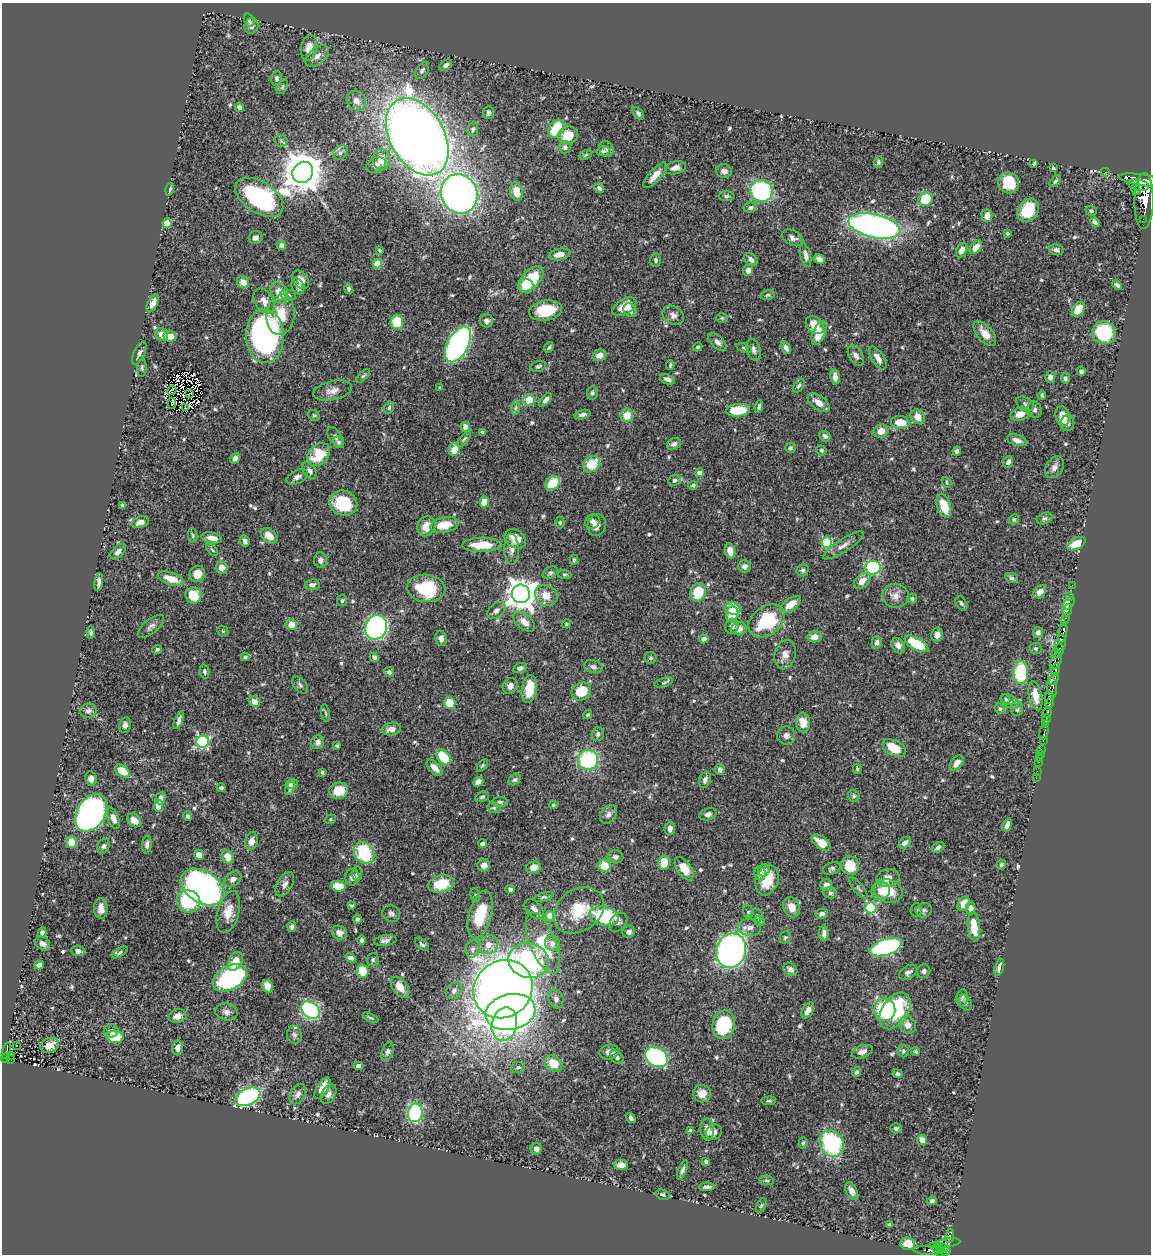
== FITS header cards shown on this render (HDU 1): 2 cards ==
NAXIS1  =                 1149
NAXIS2  =                 1252

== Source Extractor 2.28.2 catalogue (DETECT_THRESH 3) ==
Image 1149 x 1252 px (HDU 1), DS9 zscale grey, 1 PNG px = 1 image px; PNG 1153 x 1256 px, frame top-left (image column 1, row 1252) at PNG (2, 3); each listed source drawn as its Kron ellipse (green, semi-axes under 4 px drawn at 4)
Background 0.444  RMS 0.014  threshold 0.0428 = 3 sigma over >= 5 px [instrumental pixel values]
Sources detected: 617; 2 with non-positive FLUX_AUTO (blend fragments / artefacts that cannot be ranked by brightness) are neither listed nor drawn; of the other 615, the 500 brightest by FLUX_AUTO listed and drawn (115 fainter detections omitted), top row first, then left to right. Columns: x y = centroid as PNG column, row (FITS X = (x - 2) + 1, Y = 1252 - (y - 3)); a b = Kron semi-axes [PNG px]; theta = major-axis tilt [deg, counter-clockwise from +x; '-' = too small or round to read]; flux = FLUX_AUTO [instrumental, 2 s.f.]
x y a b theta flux
249 20 7 5 -71 2
251 26 8 7 - 4.4
309 48 13 8 81 12
317 56 13 8 40 5.9
446 65 7 4 33 3.4
422 70 9 6 57 2.9
277 78 7 5 85 2.1
282 87 8 5 61 1.8
357 101 10 9 - 7.9
239 107 5 4 - 2.6
489 113 6 5 - 3.5
638 113 7 4 -51 2.5
473 129 7 5 82 2.6
556 129 9 7 54 49
568 136 10 9 - 17
417 137 42 27 -60 1500
281 141 6 6 - 1.7
565 147 6 6 - 3.4
606 149 8 7 - 3
603 151 6 5 - 2
340 153 8 6 45 3.1
586 155 6 4 22 1.5
381 159 10 8 -87 14
878 162 6 4 86 1.8
1034 164 4 3 - 1.5
376 165 10 7 25 4.1
675 168 10 6 13 6.6
1053 168 4 3 - 1.5
724 171 8 7 - 5.2
303 172 11 10 - 3500
1105 172 4 3 - 6.1
655 175 16 6 49 10
1143 180 24 5 -9 2200
1055 181 7 4 47 2.1
1009 183 11 10 - 28
1139 185 10 5 -11 1300
599 188 5 5 - 3
170 189 6 4 73 2.1
1136 190 5 3 - 260
761 191 11 11 - 110
516 192 9 6 -79 14
459 194 20 18 -64 510
727 196 8 5 0 2
259 197 27 15 -33 120
925 199 7 6 - 34
1144 201 28 9 89 3100
750 208 7 5 10 2.9
1028 210 13 10 54 28
1091 211 6 5 - 2.1
987 216 6 5 - 7.5
1143 219 2 2 - 5.1
1095 222 5 4 - 3
167 223 4 4 - 34
874 226 26 12 -13 350
1007 233 3 3 - 1.7
256 238 7 6 - 3.8
793 238 11 7 -28 4.5
281 245 5 4 - 3.5
976 247 8 5 52 8.8
379 250 3 3 - 1.6
962 250 8 5 61 6.3
1056 250 7 5 -12 3.2
559 254 11 6 10 8
805 255 12 5 -77 4.8
819 259 6 4 -28 4.3
656 260 7 5 90 2.2
751 260 7 5 -41 4.2
377 264 4 4 - 29
748 270 5 5 - 4.8
531 279 15 8 47 49
301 280 10 7 -53 7
243 282 6 6 - 6.5
1117 285 5 3 - 2.5
298 286 8 6 -69 3.7
526 286 7 7 - 12
348 289 5 4 - 2.2
279 293 11 8 -66 14
288 295 8 5 -10 2.3
768 295 7 4 11 1.7
264 301 13 9 -57 6.6
153 303 10 5 62 7.2
624 307 13 7 31 17
1078 309 8 5 55 18
630 310 7 6 - 3.9
546 311 16 10 9 33
281 315 20 14 83 26
673 315 11 8 -35 5.1
722 318 6 5 - 1.5
486 321 7 6 - 3.7
397 322 7 6 - 28
815 325 10 7 -44 16
819 333 12 6 68 19
1104 333 11 11 - 69
985 334 15 7 -50 11
162 335 6 6 - 8.1
170 336 6 5 - 9.8
265 336 27 19 -88 250
717 342 11 6 -45 4.3
458 344 19 10 62 280
549 347 6 4 50 1.5
698 347 5 4 - 1.8
744 348 8 4 -19 1.8
786 348 6 4 -63 3.5
754 350 11 6 -73 4.3
139 353 12 5 64 3.7
599 355 7 5 15 6.6
856 356 11 6 -59 4.1
878 358 13 6 -57 6.7
670 365 4 3 - 1.5
538 366 8 5 16 2.2
142 368 9 4 87 1.9
1081 371 5 4 - 3.2
363 376 9 4 45 1.7
835 377 7 4 -82 6.1
1050 377 5 5 - 3.8
1065 378 5 4 - 2.3
667 379 8 4 -24 4.1
799 386 7 5 57 2.2
440 388 4 3 - 1.7
172 390 5 2 - 2.2
333 391 19 9 14 8.6
190 393 4 2 - 2
592 393 6 5 - 2
1042 395 4 3 - 1.8
529 400 6 5 - 18
545 400 8 4 49 4.1
172 403 5 2 - 1.6
819 403 12 7 -36 9.5
1025 404 10 6 -31 2.8
185 407 2 2 - 2.1
759 407 6 4 83 2.2
389 408 6 5 - 2.2
515 408 6 4 89 1.9
738 410 12 6 5 31
1035 410 8 7 - 3.1
582 414 8 4 13 3.5
1020 414 9 6 17 11
314 415 6 5 - 1.4
627 415 7 6 - 15
1063 416 10 6 -79 12
918 417 8 6 -47 9.3
900 422 9 6 -5 18
1067 423 8 7 - 4.2
465 427 5 4 - 5.6
881 431 7 6 - 8.8
482 432 4 3 - 1.5
825 436 6 5 - 2.8
335 437 11 6 -55 3.1
464 439 9 4 50 1.9
1017 440 10 5 -19 4.8
339 442 6 5 - 2.4
674 444 7 5 30 3.6
790 448 5 5 - 1.8
454 450 6 5 - 14
821 450 5 5 - 1.6
957 451 4 4 - 2.8
319 454 13 9 47 33
235 458 5 4 - 3.6
1008 462 6 5 - 4.2
592 464 9 7 40 23
1054 467 12 8 58 5.1
310 471 9 6 -57 4
699 473 4 4 - 7.4
297 477 11 6 27 4.4
674 480 6 5 - 2.4
947 482 5 4 - 1.4
553 483 8 6 43 28
693 485 5 4 - 1.7
484 502 5 4 - 12
343 503 14 12 -23 46
122 506 4 3 - 1.9
944 506 12 7 -72 21
1045 518 8 5 23 2.4
1014 519 5 4 - 2
593 521 7 7 - 3.6
140 522 9 5 20 6.8
560 522 6 4 -89 1.5
444 525 14 7 11 19
597 525 11 9 77 6.9
426 526 10 9 - 11
193 535 7 4 -83 1.7
269 536 9 6 -40 10
212 538 10 5 -11 8.4
515 539 11 8 -37 13
245 541 6 4 -71 3.7
827 543 5 5 - 69
1076 544 10 5 26 17
482 545 19 7 1 27
843 545 24 6 32 6.6
512 549 15 7 -89 6.4
212 550 7 4 -46 1.5
730 551 8 5 -78 9
118 552 9 5 47 4.3
320 560 7 6 - 3.9
574 560 5 4 - 1.9
744 566 6 6 - 3.8
222 567 6 6 - 8.9
873 568 7 7 - 100
803 570 6 5 - 2.3
550 573 8 5 31 2.3
197 574 8 7 - 10
564 574 7 4 -5 1.6
1012 578 7 4 -21 2.1
171 579 13 6 -19 16
862 581 9 6 42 9.1
99 582 9 4 81 4.4
312 585 7 5 7 3.2
1072 585 2 2 - 7.3
426 588 19 13 -7 59
698 592 9 7 70 31
1040 592 7 5 46 7.2
521 594 9 9 - 1600
193 595 8 8 - 25
546 595 12 10 -32 14
895 596 13 11 -6 8
1070 596 2 2 - 8.6
912 598 5 5 - 1.8
342 600 6 5 - 2
961 603 8 5 -58 1.9
1069 603 7 4 51 35
791 604 12 6 35 14
733 608 7 6 - 26
496 610 10 6 39 3.8
1068 610 6 3 75 39
732 614 8 6 75 28
1065 619 6 3 70 41
767 621 20 14 36 62
524 622 13 7 -40 8.8
566 624 4 4 - 1.5
291 625 6 5 - 12
151 626 16 7 39 4.4
732 626 7 6 - 4
376 627 12 10 67 250
739 629 8 6 9 7.2
223 631 6 5 - 1.4
91 632 6 4 -86 2
1038 632 5 5 - 3.3
1063 632 10 4 77 710
937 635 7 5 79 6
814 637 7 5 7 9
441 638 8 5 -79 5.5
704 639 5 4 - 4.3
877 642 6 5 - 3.1
1061 643 8 5 76 570
916 644 13 6 -30 44
898 646 8 6 -57 5
1036 648 6 5 - 1.8
157 649 5 4 - 2
1060 649 5 3 - 150
1055 653 3 2 - 59
785 655 15 10 75 7.6
245 657 4 3 - 1.9
374 657 5 4 - 3.8
651 658 6 6 - 1.9
1056 661 9 5 62 240
593 667 9 6 -14 3.5
520 668 6 5 - 3.3
1056 670 6 4 75 350
204 671 7 4 -78 2.3
389 672 5 5 - 2.4
1021 672 12 7 89 66
1054 679 7 4 63 210
664 683 9 4 17 1.9
300 685 10 6 -50 2.5
510 686 8 7 - 6
1052 687 10 5 -83 260
529 689 14 7 81 23
581 691 10 8 30 27
1035 696 15 6 -79 12
1050 697 6 4 -84 780
1006 699 5 4 - 1.7
1010 701 10 6 -30 3.1
254 702 6 5 - 7.4
450 703 6 5 - 26
1050 703 4 3 - 260
1000 709 5 5 - 1.9
1017 709 7 6 - 3.4
88 711 8 7 - 3.9
326 713 9 3 -78 1.6
1047 713 5 4 - 350
588 715 4 3 - 1.5
1047 719 5 3 - 370
179 720 9 3 70 3.6
803 722 10 7 -85 12
1046 724 4 3 - 270
125 725 8 6 80 3.6
391 729 10 6 9 6.5
1044 732 7 3 77 130
598 734 7 6 - 2.6
786 735 9 9 - 4.5
1043 740 3 2 - 75
203 742 6 6 - 140
317 742 7 6 - 3.8
337 746 4 4 - 1.6
894 748 12 7 -28 20
1041 749 3 2 - 22
1040 754 2 2 - 5.4
443 757 9 6 -50 40
1039 759 2 2 - 8
588 760 10 10 - 86
1039 762 3 2 - 3.7
957 763 9 5 53 6.7
482 765 7 4 52 1.4
435 768 10 5 -45 7.6
720 769 6 5 - 3.1
857 769 5 4 - 1.5
122 771 8 5 -34 20
1037 771 2 2 - 5.8
322 772 3 3 - 1.5
1036 778 2 2 - 4.2
91 779 7 5 -80 3.8
515 780 6 5 - 1.8
705 780 8 5 70 3.4
478 782 5 4 - 8.1
292 784 6 4 14 3.3
221 788 4 3 - 2.2
290 788 7 4 66 2.4
339 791 9 8 - 23
854 796 6 5 - 1.8
482 797 7 4 24 2
160 798 6 5 - 4.9
500 802 8 5 2 2.3
553 805 4 4 - 1.4
158 806 5 4 - 15
494 808 7 5 -8 1.8
91 813 20 14 59 400
608 814 10 7 54 4.3
708 814 9 5 19 3.6
188 816 5 4 - 2.8
113 818 11 5 -68 7.3
330 819 5 5 - 1.5
134 820 8 6 -46 9.3
1007 825 7 4 66 5.4
670 828 6 5 - 4.7
251 841 9 6 76 7.7
71 842 6 5 - 18
482 843 4 3 - 3.1
821 843 11 6 -36 13
905 843 7 5 39 5.9
147 845 9 5 85 3.6
103 846 7 5 64 2.4
938 847 7 4 32 2.5
364 853 12 9 -55 62
199 855 5 4 - 8.9
228 857 7 5 -64 11
615 857 8 6 -12 3.6
664 863 7 6 - 21
484 865 6 6 - 5.6
850 865 9 8 - 24
1001 865 5 5 - 1.9
604 866 6 6 - 22
533 867 7 6 - 10
832 868 9 6 18 2.4
684 869 13 7 -56 15
764 870 6 5 - 4.4
760 873 7 5 -78 3.4
357 874 7 4 90 2
352 877 8 7 - 5.4
888 878 12 9 15 8.9
233 879 9 7 39 5
767 880 16 11 71 21
285 884 13 7 60 5
441 884 13 8 14 27
826 885 6 6 - 6.5
338 886 7 5 -8 17
202 887 24 15 -32 500
858 888 13 5 -50 2.6
510 889 5 4 - 3.1
881 891 9 9 - 8.1
888 891 14 11 -20 25
830 893 6 5 - 2.4
475 895 7 4 -75 1.5
543 897 10 4 17 2
188 901 12 11 - 58
964 904 8 5 59 10
351 905 4 3 - 1.5
792 907 10 8 -66 11
871 908 5 5 - 100
971 908 6 5 - 4.4
101 909 10 6 -88 8.8
534 909 12 7 -48 5.8
579 910 27 21 35 35
916 910 6 6 - 2.5
924 910 8 7 - 2.6
228 912 22 11 74 14
748 912 6 5 - 1.8
391 914 9 8 - 3.4
480 914 24 11 75 36
822 914 6 5 - 3.1
550 916 5 5 - 16
604 916 15 9 -13 68
757 916 7 6 - 2.3
357 919 4 4 - 2.4
759 921 5 5 - 2.5
618 922 11 7 50 4
292 927 5 4 - 2.4
750 927 11 8 -7 6.6
974 927 14 6 -84 20
629 932 6 6 - 4.5
42 933 5 4 - 2.9
339 933 8 6 -26 5.5
824 933 8 5 90 4.4
785 937 6 5 - 1.7
362 940 5 4 - 2.5
385 940 11 5 8 4.1
543 943 33 13 -68 47
552 943 8 7 - 5
43 944 8 6 -37 5
422 944 8 5 -41 2.5
488 945 10 9 - 8.8
886 947 17 8 19 180
472 949 9 7 78 3.7
78 951 7 5 -6 4.8
731 951 18 14 70 360
120 953 9 4 32 1.9
351 958 5 4 - 3.8
373 960 6 6 - 2.4
529 960 20 17 -12 180
235 961 10 6 63 17
39 965 5 4 - 4.6
999 967 9 4 75 4.6
790 969 7 6 - 4.2
363 971 6 6 - 25
924 971 7 6 - 2.7
908 972 10 6 31 3.6
230 978 18 11 31 140
267 986 6 5 - 12
400 987 12 7 -52 12
503 989 31 28 40 1300
454 991 9 7 53 4
962 998 8 5 80 1.9
556 999 10 7 -74 4.2
965 1002 8 6 -67 2.8
311 1010 10 7 -40 140
808 1010 8 5 59 6.6
885 1010 11 10 - 65
895 1011 20 13 57 84
226 1012 11 8 -13 4.8
510 1012 25 18 11 500
177 1016 9 6 13 6
370 1018 8 4 -26 1.7
504 1024 17 12 77 89
724 1025 14 11 76 67
908 1025 9 8 - 7.4
111 1031 7 6 - 4.3
294 1035 9 7 -81 3.2
115 1037 8 6 -5 34
17 1045 3 3 - 1.4
50 1045 9 7 21 10
178 1048 7 5 86 5.4
6 1051 8 3 75 100
903 1051 6 5 - 2
388 1052 9 5 69 3.3
609 1052 9 7 13 5.7
862 1052 11 6 20 4.9
916 1052 5 4 - 1.5
11 1055 4 3 - 27
617 1057 7 5 -43 3
656 1057 12 9 -32 180
5 1058 5 3 - 82
11 1060 3 2 - 13
553 1063 9 7 -33 18
358 1066 4 4 - 4.4
518 1067 7 5 11 2.3
856 1072 5 4 - 2.2
898 1074 5 4 - 2.4
322 1088 12 5 58 11
298 1094 11 7 60 4.6
329 1094 10 6 60 4.8
702 1094 9 8 - 7.7
248 1097 13 8 25 150
769 1101 7 4 4 1.6
415 1113 9 7 81 90
631 1118 5 4 - 2.6
896 1128 6 5 - 2.4
707 1129 11 6 -85 7
690 1131 4 4 - 4.4
714 1132 8 7 - 5.5
922 1140 5 5 - 8.5
803 1143 6 4 72 1.6
832 1143 14 11 -61 100
536 1149 6 5 - 3.8
706 1162 4 3 - 2.4
621 1165 7 5 -1 6.7
683 1170 10 4 68 2.8
766 1180 7 4 -7 1.7
707 1187 7 3 4 2.9
852 1191 9 5 -63 6.3
663 1195 7 5 -18 1.9
932 1201 5 4 - 3.1
761 1206 8 4 62 1.5
889 1225 4 4 - 1.5
950 1236 7 3 81 150
948 1243 13 3 7 140
908 1244 7 6 - 15
942 1247 6 4 -11 190
937 1248 8 3 -22 170
927 1250 14 4 -3 85
946 1251 5 4 - 300
941 1253 5 3 - 220
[115 fainter detections neither listed nor drawn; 2 non-positive-flux detections neither listed nor drawn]